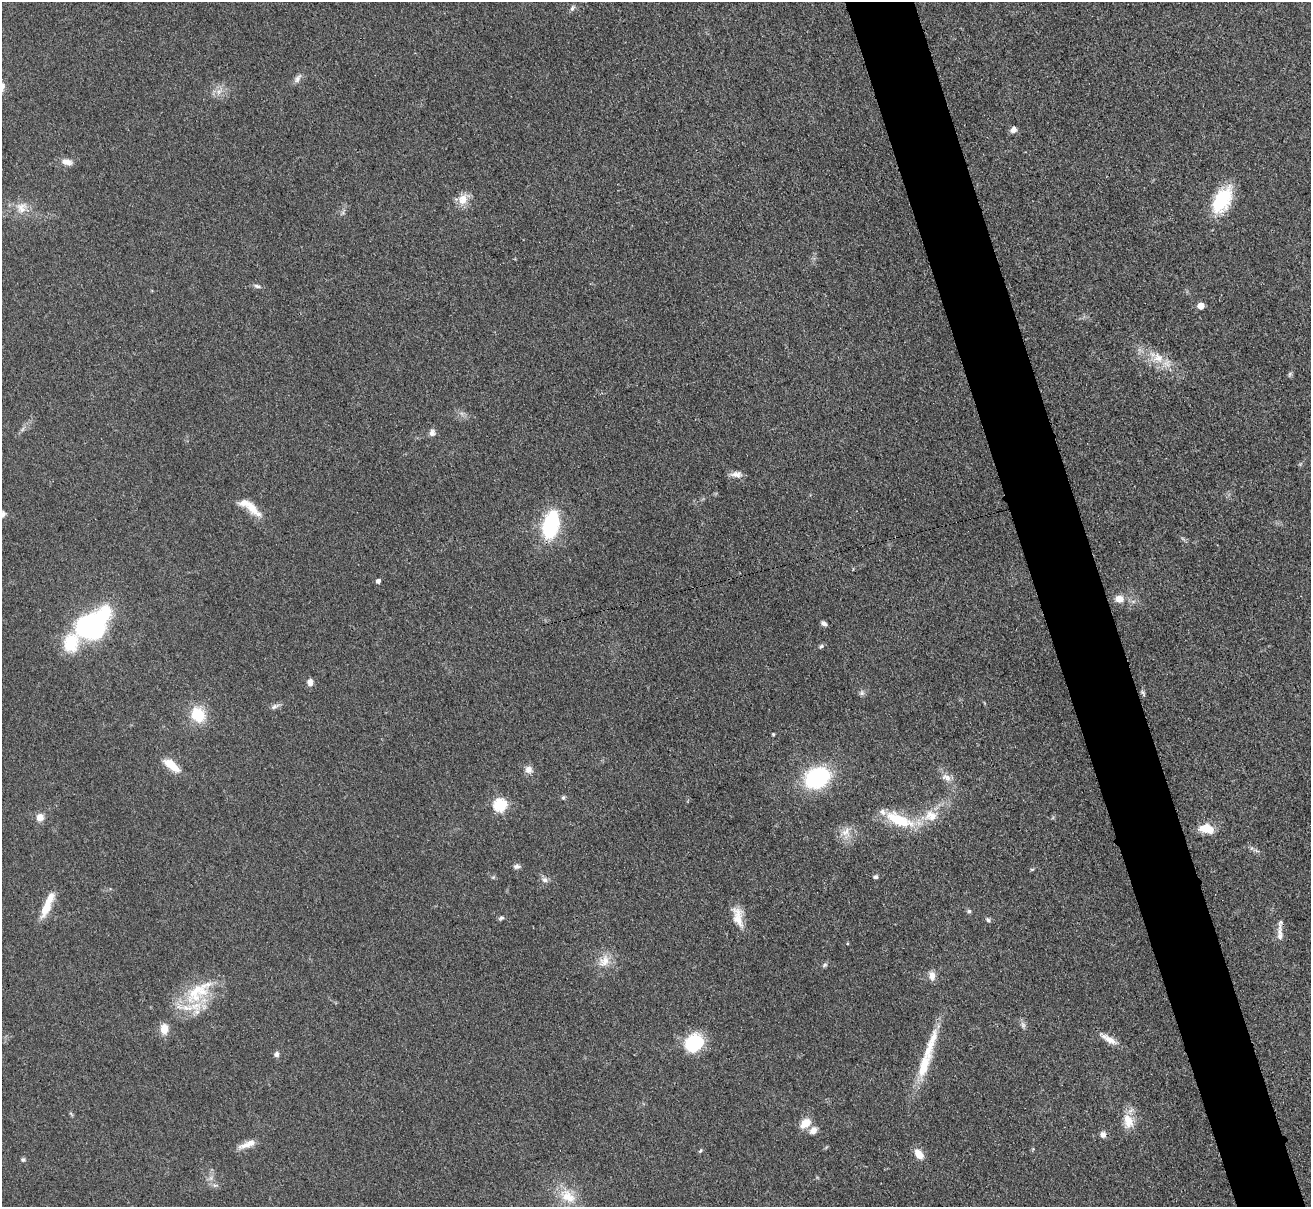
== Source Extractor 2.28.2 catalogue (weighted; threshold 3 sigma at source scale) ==
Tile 6 of 4 x 4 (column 2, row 2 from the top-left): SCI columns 1323-2631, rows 2686-3890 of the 5263 x 5247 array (HDU 1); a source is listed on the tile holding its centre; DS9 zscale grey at full resolution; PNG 1313 x 1209 px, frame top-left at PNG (2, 2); no overlay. Shown black and unused: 5% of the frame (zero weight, under 3 of 4 exposures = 2% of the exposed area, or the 3 px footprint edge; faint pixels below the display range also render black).
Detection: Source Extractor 2.28.2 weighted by HDU 2 'WHT'; one run over the whole footprint, this tile lists its part. Background 0.0543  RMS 0.0056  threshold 0.0253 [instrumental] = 3 sigma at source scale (4.5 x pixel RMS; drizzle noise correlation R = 1.50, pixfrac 1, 0.05/0.05 arcsec/px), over >= 5 px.
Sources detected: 75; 6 inside a brighter listed object's ellipse — not listed separately; the other 69 listed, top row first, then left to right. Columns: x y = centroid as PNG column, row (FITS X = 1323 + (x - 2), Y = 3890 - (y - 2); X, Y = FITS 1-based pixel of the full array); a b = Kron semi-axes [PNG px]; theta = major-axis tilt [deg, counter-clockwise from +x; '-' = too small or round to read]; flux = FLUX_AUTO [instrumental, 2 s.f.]
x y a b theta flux
572 8 9 5 58 1.4
297 79 14 6 55 2.5
219 92 8 6 60 2.4
1014 130 7 7 - 3.1
66 162 14 8 -9 4.4
463 199 16 13 70 6.5
1222 200 26 14 60 36
21 208 16 14 64 7.3
257 286 10 5 -16 1.6
1201 306 5 5 - 7.8
1158 358 17 13 -38 9.5
1290 374 7 5 47 0.97
432 433 8 6 68 2.6
736 474 16 7 1 3.4
252 508 29 11 -47 9.6
551 525 36 19 77 38
378 581 5 4 - 1.9
1119 599 10 8 2 5.3
824 623 7 5 -36 2
92 626 30 19 39 140
821 646 7 5 38 1.1
310 682 9 7 -84 3.1
862 693 8 6 46 1.6
1143 693 9 4 -57 1.1
275 706 12 6 25 2.1
198 715 14 12 -58 20
773 734 4 3 - 0.59
171 765 22 9 -38 10
528 770 11 10 - 3.3
946 777 15 9 -24 4.2
817 778 18 13 26 82
563 798 6 4 75 0.95
500 805 6 6 - 64
931 816 20 16 -3 11
40 817 7 7 - 5.5
899 820 39 14 -23 24
1207 829 18 10 -13 10
846 832 15 13 48 6.4
517 866 9 5 6 1.6
1032 869 6 3 18 0.62
876 877 6 5 - 1.2
545 880 9 7 -15 2.2
46 908 26 9 67 10
969 911 5 5 - 1
738 917 28 11 -76 9
501 918 8 5 16 1.1
988 920 8 5 -46 1.3
1280 932 31 5 -90 4.5
847 943 4 4 - 0.57
604 961 19 14 57 8.1
825 965 8 5 41 1.2
932 976 11 8 -82 4.1
198 992 51 23 39 32
1023 1025 9 6 -75 1.8
164 1029 12 9 -86 6.3
1108 1039 27 7 -30 5.7
694 1043 18 15 45 33
276 1054 6 5 - 2.3
924 1065 44 13 69 20
1128 1121 22 13 -80 9.5
805 1123 13 9 40 7.5
813 1130 11 9 53 3.5
1103 1134 7 7 - 2.7
247 1144 25 7 21 5.6
700 1151 6 4 58 0.75
919 1154 11 7 -53 7.4
23 1160 6 6 - 1
214 1185 7 5 -10 1.5
568 1196 26 16 -36 14
Overlapping masked pixels (flux is a lower limit): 1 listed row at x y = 1158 358